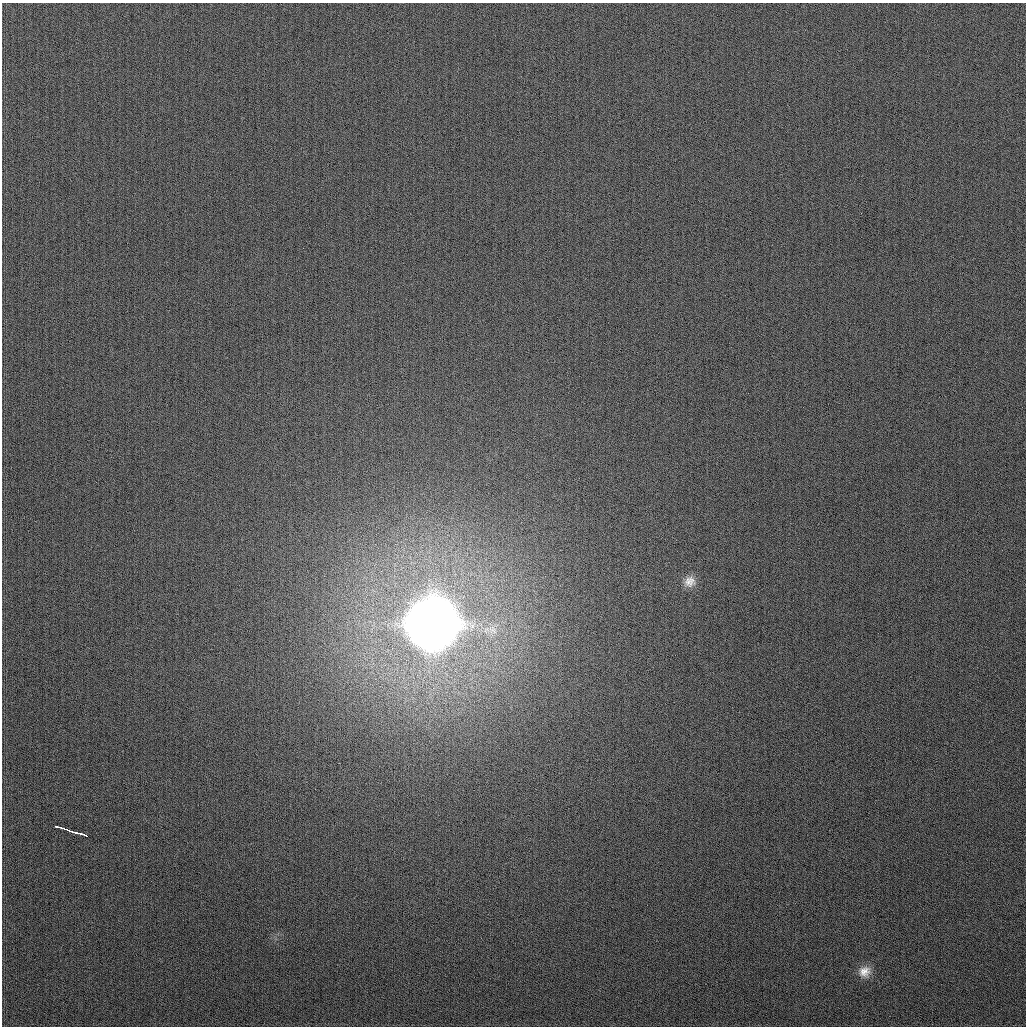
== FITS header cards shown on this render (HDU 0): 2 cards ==
NAXIS1  =                 1024
NAXIS2  =                 1024

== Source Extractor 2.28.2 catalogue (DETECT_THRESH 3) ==
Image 1024 x 1024 px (HDU 0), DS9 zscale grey, 1 PNG px = 1 image px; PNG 1028 x 1028 px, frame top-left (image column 1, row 1024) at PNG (2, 3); no overlay
Background 264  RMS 11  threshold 31.5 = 3 sigma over >= 5 px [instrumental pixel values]
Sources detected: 7; all 7 listed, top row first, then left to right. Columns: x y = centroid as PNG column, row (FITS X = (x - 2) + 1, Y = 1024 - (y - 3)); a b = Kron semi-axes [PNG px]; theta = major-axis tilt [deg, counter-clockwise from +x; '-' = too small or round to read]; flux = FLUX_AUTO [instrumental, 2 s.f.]
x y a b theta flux
690 582 15 14 - 7.6e+03
431 624 20 19 - 6.8e+06
59 827 8 3 -14 6.5e+03
69 830 10 3 -20 7.2e+03
76 833 8 3 -15 5.3e+03
84 835 8 3 -23 4.0e+03
864 971 16 14 22 8.8e+03